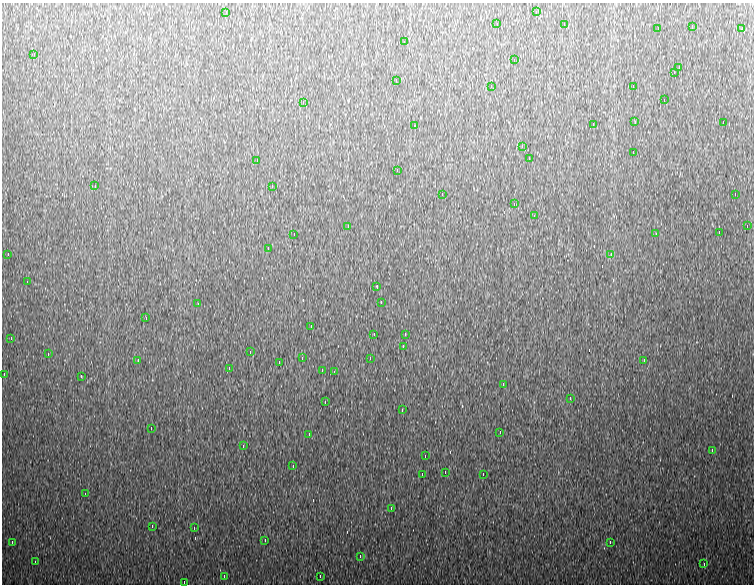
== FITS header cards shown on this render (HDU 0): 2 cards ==
NAXIS1  =                  752
NAXIS2  =                  582

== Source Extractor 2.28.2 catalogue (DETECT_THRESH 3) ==
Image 752 x 582 px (HDU 0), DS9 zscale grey, 1 PNG px = 1 image px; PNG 756 x 586 px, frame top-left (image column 1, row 582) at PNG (2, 3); each listed source drawn as its Kron ellipse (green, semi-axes under 4 px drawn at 4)
Background 1020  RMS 21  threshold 64.4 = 3 sigma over >= 5 px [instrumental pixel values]
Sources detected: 89; all 89 listed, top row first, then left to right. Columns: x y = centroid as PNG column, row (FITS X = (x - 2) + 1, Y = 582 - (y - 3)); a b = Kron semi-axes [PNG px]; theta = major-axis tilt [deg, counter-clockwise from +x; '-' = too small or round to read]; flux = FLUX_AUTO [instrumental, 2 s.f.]
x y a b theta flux
226 12 4 2 - 8000
536 12 4 2 - 9300
497 24 3 2 - 2300
564 24 4 2 - 8600
692 26 3 2 - 1600
658 28 3 2 - 2300
742 28 4 2 - 11000
404 42 3 2 - 10000
34 54 4 2 - 5400
514 60 3 2 - 27000
679 68 4 2 - 5900
674 72 3 2 - 110000
396 80 4 2 - 11000
491 86 3 2 - 10000
633 86 3 2 - 9400
664 100 3 2 - 23000
303 102 4 2 - 6400
635 122 4 2 - 5200
723 122 3 2 - 9800
593 124 3 2 - 23000
415 126 3 2 - 3200
522 146 4 2 - 13000
633 152 2 2 - 650
529 158 4 2 - 9100
257 160 4 2 - 7400
397 170 4 2 - 5700
95 186 3 2 - 1800
272 186 4 2 - 8500
442 194 3 2 - 1800
735 194 3 2 - 47000
514 204 3 2 - 1300
534 216 4 2 - 17000
348 226 4 2 - 7100
747 226 3 2 - 2600
719 232 3 2 - 14000
294 234 3 2 - 1100
656 234 3 2 - 4400
268 248 3 2 - 9700
8 254 3 2 - 4900
611 254 4 2 - 11000
27 282 3 2 - 7900
377 286 3 2 - 960
381 302 3 2 - 10000
198 304 4 2 - 11000
146 318 4 3 - 1000
311 326 3 2 - 8700
374 334 3 2 - 1300
405 334 4 2 - 9500
11 338 4 2 - 35000
403 346 3 2 - 9100
250 352 3 2 - 9700
48 354 3 2 - 5600
302 358 3 3 - 1600
370 358 4 2 - 15000
138 360 4 2 - 9400
644 360 4 2 - 11000
279 362 3 2 - 3400
229 368 3 2 - 10000
322 370 3 2 - 10000
334 372 3 3 - 1600
4 374 4 2 - 10000
81 376 3 2 - 6500
503 384 4 2 - 11000
570 398 4 2 - 11000
325 402 4 2 - 10000
402 410 4 2 - 10000
151 428 3 2 - 12000
500 432 3 2 - 3300
309 434 2 2 - 840
243 446 4 2 - 8900
712 450 4 2 - 12000
425 456 4 2 - 11000
293 466 3 2 - 9200
445 472 3 2 - 11000
422 474 3 2 - 6600
483 474 3 2 - 79000
85 494 3 2 - 5100
391 508 4 2 - 10000
152 526 4 2 - 9700
194 528 3 2 - 3600
265 540 3 2 - 2200
12 542 3 2 - 20000
610 542 3 2 - 10000
360 556 4 2 - 9100
35 562 4 2 - 9400
704 564 2 2 - 1100
224 576 3 2 - 10000
320 576 4 2 - 4800
184 582 3 2 - 3100
At the frame edge (FLAGS 8, measured only in part): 1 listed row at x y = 184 582